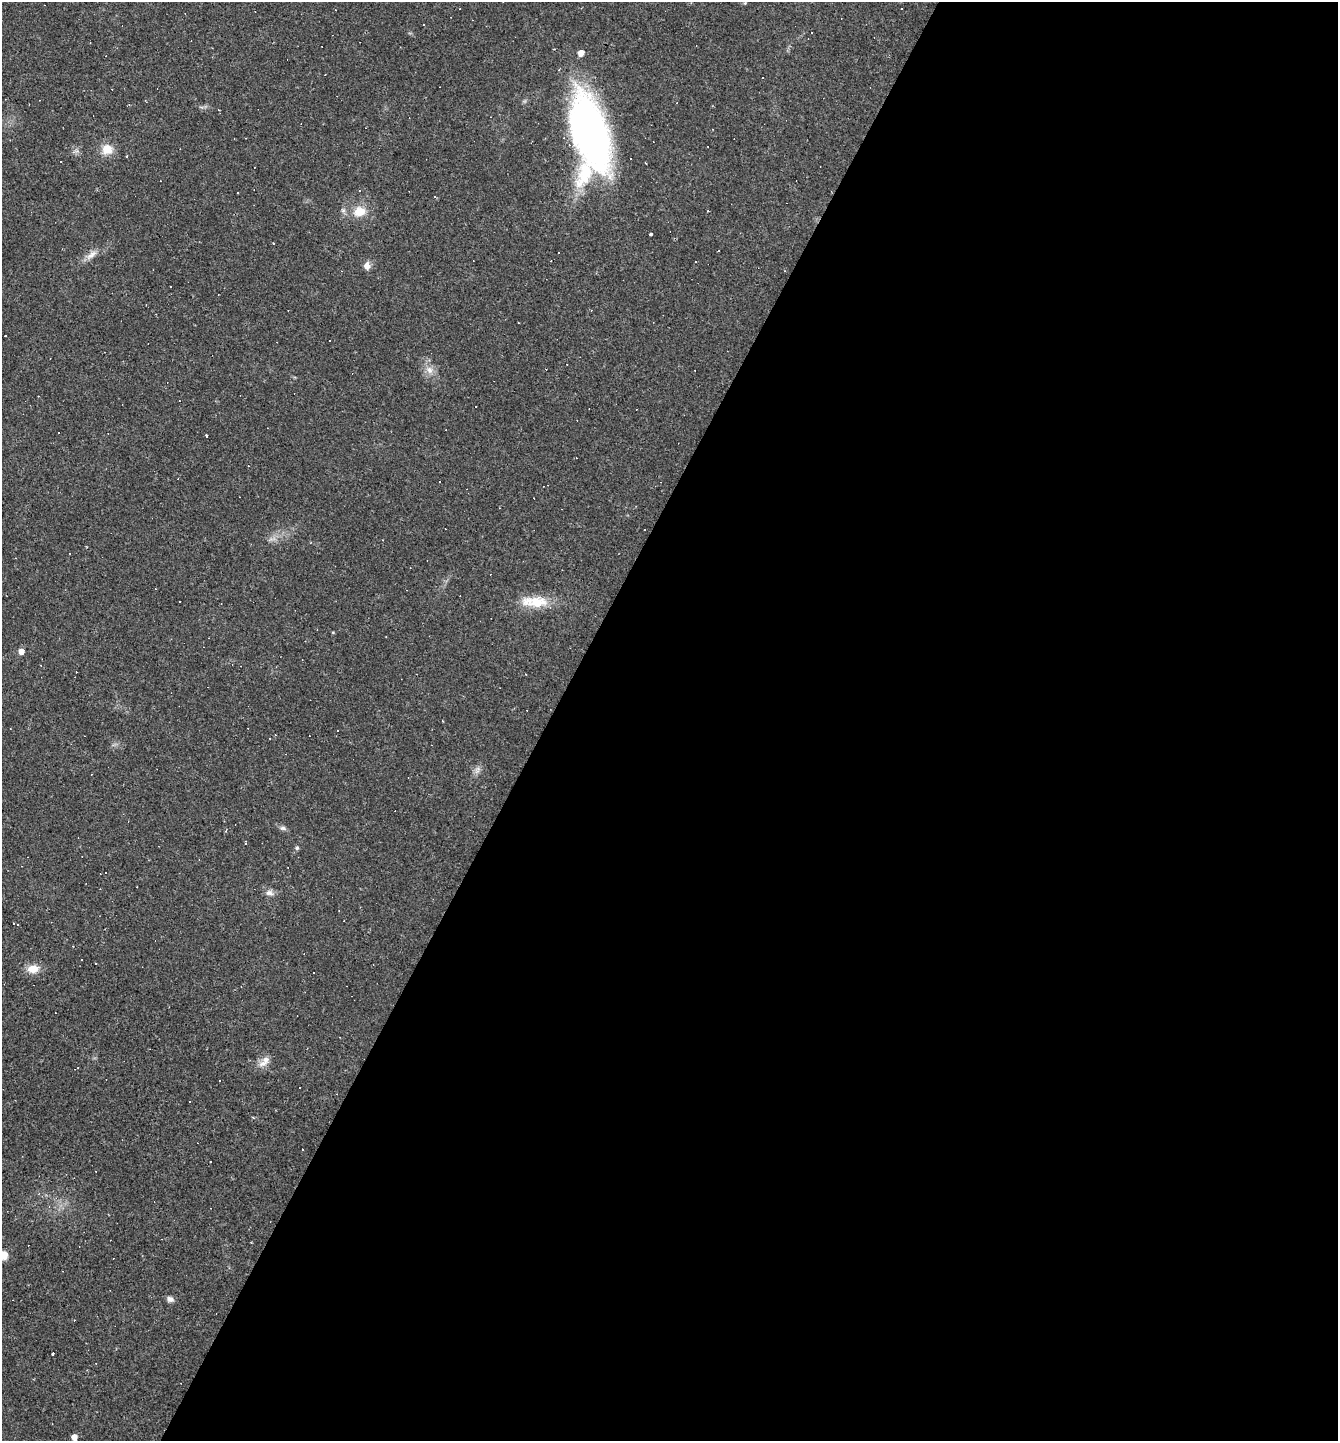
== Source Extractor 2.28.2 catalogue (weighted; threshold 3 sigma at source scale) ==
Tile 12 of 4 x 4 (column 4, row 3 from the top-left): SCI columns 4290-5625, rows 1441-2879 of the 5767 x 5758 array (HDU 1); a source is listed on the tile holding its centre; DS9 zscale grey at full resolution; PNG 1340 x 1443 px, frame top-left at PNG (2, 2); no overlay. Shown black and unused: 59% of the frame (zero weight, under 2 of 3 exposures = <1% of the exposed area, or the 3 px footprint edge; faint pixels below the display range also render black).
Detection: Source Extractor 2.28.2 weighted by HDU 2 'WHT'; one run over the whole footprint, this tile lists its part. Background 0.0302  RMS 0.004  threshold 0.018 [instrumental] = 3 sigma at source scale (4.5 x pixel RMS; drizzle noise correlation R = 1.50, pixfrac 1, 0.05/0.05 arcsec/px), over >= 5 px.
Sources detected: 95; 47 cosmic-ray / hot-pixel residue — not listed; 1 inside a brighter listed object's ellipse — not listed separately; the other 47 listed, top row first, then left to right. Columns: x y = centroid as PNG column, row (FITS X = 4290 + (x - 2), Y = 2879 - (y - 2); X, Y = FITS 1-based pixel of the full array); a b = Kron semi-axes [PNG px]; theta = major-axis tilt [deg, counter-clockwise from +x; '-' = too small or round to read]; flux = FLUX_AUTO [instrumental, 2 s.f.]
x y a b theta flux
424 25 3 3 - 1.1
811 32 3 2 - 0.47
581 53 5 5 - 3.3
559 69 4 3 - 0.46
591 132 75 30 -74 170
107 149 12 11 - 6.2
127 156 3 3 - 0.91
630 159 3 2 - 0.51
60 162 2 2 - 0.34
645 163 3 2 - 0.48
237 192 3 2 - 0.66
435 197 3 3 - 3
359 211 14 11 15 6.6
708 211 2 2 - 0.36
650 234 3 3 - 0.74
91 255 18 7 41 3
695 261 3 2 - 0.46
367 266 10 8 -87 2.2
429 370 12 9 -56 3.2
207 435 3 3 - 6.7
439 482 3 3 - 1.4
383 540 3 2 - 0.34
537 602 28 16 3 11
317 629 3 2 - 0.23
333 632 5 3 - 0.33
386 637 3 2 - 0.26
21 651 5 5 - 2.8
526 674 3 2 - 0.47
442 721 2 2 - 0.35
337 731 3 2 - 0.39
477 770 12 6 72 1.7
283 828 9 5 -8 1.1
245 843 5 2 - 0.34
297 848 6 5 - 0.64
269 893 11 8 -4 1.9
18 925 3 2 - 0.48
82 960 3 3 - 3.1
96 964 2 2 - 0.31
33 969 13 10 9 5
266 1059 12 9 70 3
210 1161 2 2 - 0.26
96 1171 2 2 - 0.35
4 1255 8 8 - 4.1
170 1299 8 6 -16 1.7
74 1320 3 3 - 0.3
53 1353 3 3 - 2.3
74 1437 5 5 - 2.8
Isophote crosses this tile's border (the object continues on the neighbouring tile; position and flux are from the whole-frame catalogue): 1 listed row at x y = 4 1255
Unlisted compact peaks at least as high as the median listed source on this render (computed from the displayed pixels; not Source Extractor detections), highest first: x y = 77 151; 410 33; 201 107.